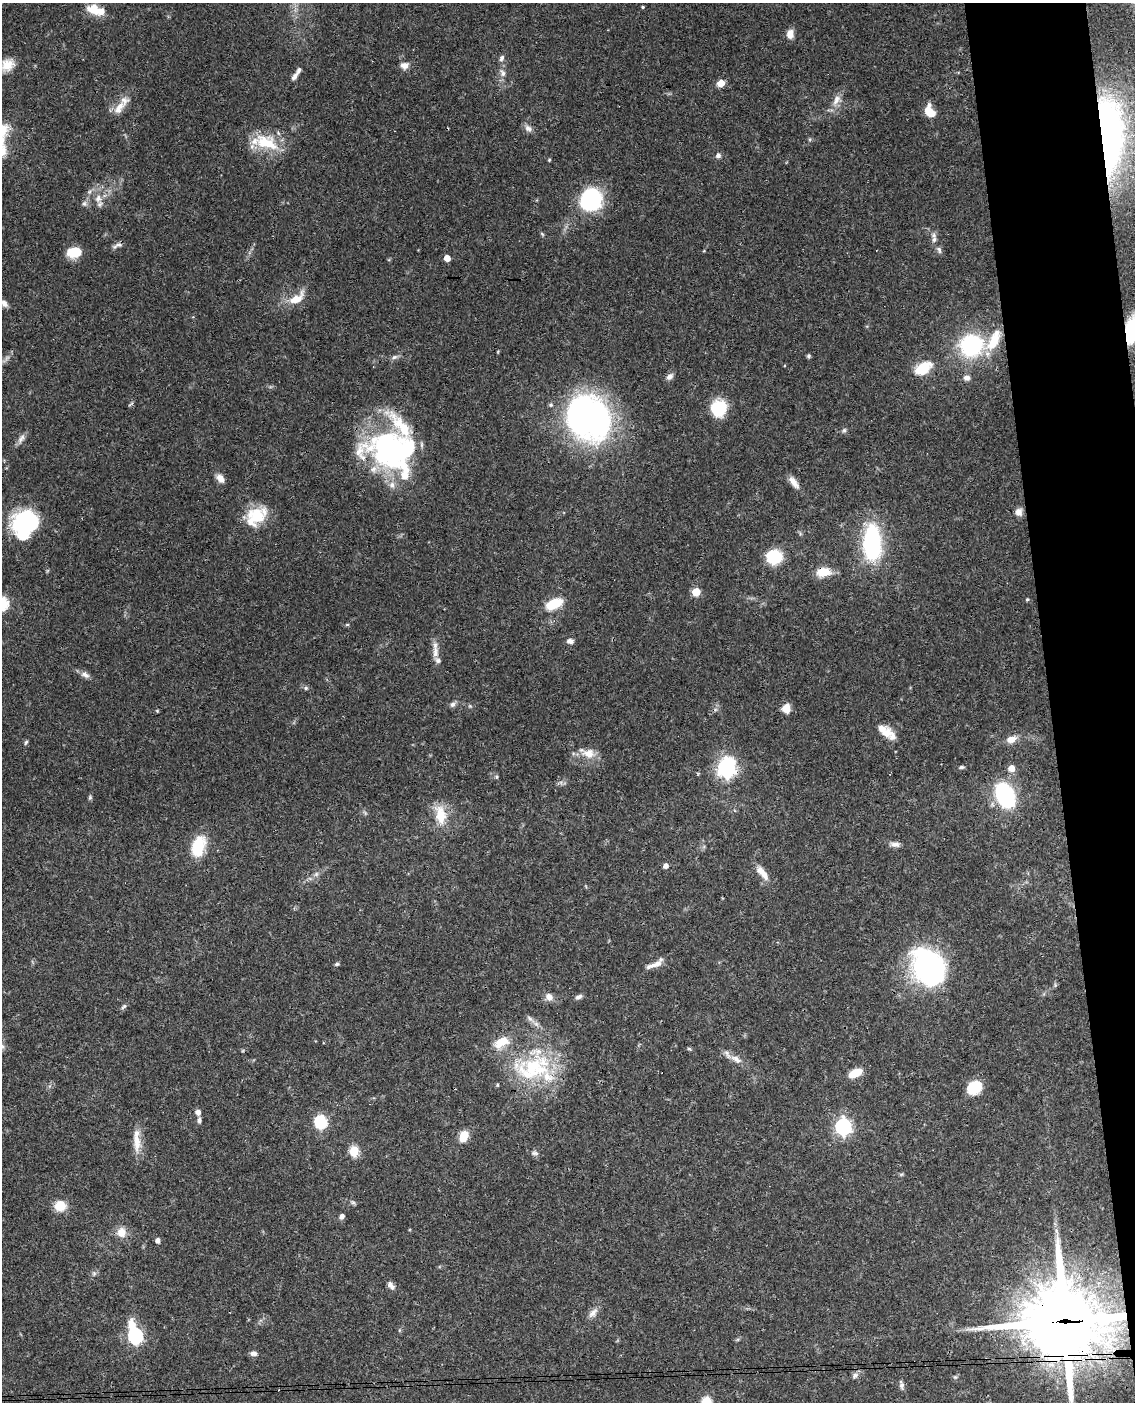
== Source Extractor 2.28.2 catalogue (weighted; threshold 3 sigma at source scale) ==
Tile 6 of 4 x 3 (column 2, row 2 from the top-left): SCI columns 1192-2324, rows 1642-3041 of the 4648 x 4580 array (HDU 1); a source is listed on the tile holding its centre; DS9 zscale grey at full resolution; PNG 1137 x 1404 px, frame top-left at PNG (2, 3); no overlay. Shown black and unused: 7% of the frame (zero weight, under 3 of 4 exposures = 6% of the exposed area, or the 3 px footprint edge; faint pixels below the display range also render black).
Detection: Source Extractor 2.28.2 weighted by HDU 2 'WHT'; one run over the whole footprint, this tile lists its part. Background 0.0901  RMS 0.0036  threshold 0.0161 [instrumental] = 3 sigma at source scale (4.5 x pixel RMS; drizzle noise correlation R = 1.50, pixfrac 1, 0.05/0.05 arcsec/px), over >= 5 px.
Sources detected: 134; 1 too faint to see at this stretch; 2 inside a brighter object's white glare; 1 cosmic-ray / hot-pixel residue — not listed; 15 inside a brighter listed object's ellipse — not listed separately; the other 115 listed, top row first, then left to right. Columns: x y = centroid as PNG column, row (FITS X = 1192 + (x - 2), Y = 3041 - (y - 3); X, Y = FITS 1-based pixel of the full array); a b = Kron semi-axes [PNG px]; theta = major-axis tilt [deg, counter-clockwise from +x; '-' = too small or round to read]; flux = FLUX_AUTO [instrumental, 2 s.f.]
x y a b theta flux
643 7 4 3 - 0.47
94 10 21 11 -20 6.3
790 34 9 7 81 3.4
502 58 8 6 65 1.1
7 65 16 13 43 4.8
404 65 11 9 -4 2.2
503 73 11 7 -65 1.8
294 76 11 6 53 1.5
721 83 8 7 - 3.1
836 100 18 9 60 3.4
124 101 21 12 67 3.8
929 112 13 9 -58 6.5
528 128 11 8 -46 1.8
1108 136 61 21 -90 180
266 143 35 18 -21 14
718 155 6 6 - 1.2
549 160 5 3 - 0.36
98 198 12 9 85 2.8
591 200 23 21 49 30
84 204 8 7 - 1.1
542 234 7 4 -45 0.51
934 240 10 6 72 1.4
119 245 10 7 1 1.3
939 250 10 5 -72 1
74 252 15 11 6 6.9
447 258 5 4 - 3.6
297 298 25 11 35 6.3
4 303 9 6 -56 1.6
1132 330 27 13 82 20
971 345 24 22 12 36
809 356 6 5 - 0.56
394 357 8 6 21 0.98
923 368 21 13 31 8.9
670 376 10 7 43 1.6
967 378 8 7 - 1.7
131 404 9 2 39 0.43
551 405 6 6 - 0.76
718 408 16 15 - 14
588 418 40 36 -45 130
844 430 7 5 62 0.74
21 438 15 7 57 1.8
388 449 46 37 -6 80
220 478 12 8 -51 2.4
794 482 18 7 -54 2.9
1019 512 10 9 - 2
257 516 22 21 - 13
26 522 26 24 26 33
872 543 29 14 -89 51
774 557 12 10 5 18
823 572 19 11 6 5.6
696 592 5 5 - 14
1027 599 4 4 - 0.38
2 604 6 6 - 41
554 604 15 8 23 11
347 625 6 3 18 0.38
570 641 8 6 -1 1.6
435 652 17 8 86 3.1
85 675 12 7 -31 1.8
306 688 6 5 - 0.72
452 704 8 6 57 1.1
470 706 5 5 - 0.45
786 708 9 8 - 3.9
157 711 5 4 - 0.39
886 733 15 12 -55 3.3
1011 739 13 8 19 3.1
26 742 7 4 72 0.64
589 753 18 13 -8 5
962 767 7 4 1 0.62
726 768 7 7 - 180
1011 768 5 5 - 4.8
1005 795 17 11 -65 52
90 797 7 5 64 0.6
440 815 28 15 -78 8.8
895 844 14 7 -8 1.7
198 846 18 11 74 15
666 866 5 4 - 1.8
762 873 24 9 -50 4.1
316 874 7 6 - 1
337 964 6 4 11 0.63
658 964 16 7 49 2.3
927 966 38 28 -61 76
549 997 11 9 -46 2.3
579 997 9 6 24 1.1
124 1006 9 5 41 0.8
530 1019 13 6 -41 1.7
2 1046 6 6 - 0.95
689 1049 6 4 -28 0.47
736 1059 19 9 -30 3.2
534 1067 55 40 14 39
855 1073 14 8 24 6.2
974 1088 13 10 40 13
198 1112 6 5 - 1.9
199 1120 7 5 90 0.97
320 1122 6 6 - 48
843 1127 7 6 - 110
464 1136 9 7 69 7.9
137 1142 29 10 -85 5.6
354 1151 6 5 - 22
535 1153 11 6 -10 1.1
901 1174 6 4 -17 0.48
353 1202 7 5 -21 0.73
60 1206 10 9 - 7.4
342 1216 5 5 - 1.5
121 1232 12 11 - 4.1
158 1240 5 4 - 1.6
94 1273 7 6 - 0.81
391 1285 11 6 -53 1.6
593 1313 16 8 48 2.3
1064 1321 30 27 -4 3100
135 1336 10 6 -72 77
253 1353 9 6 -3 1.3
855 1376 9 7 47 1.3
955 1377 6 6 - 0.65
901 1385 12 6 -80 1.2
706 1402 6 5 - 26
Overlapping masked pixels (flux is a lower limit): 4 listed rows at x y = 1108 136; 1132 330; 823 572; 1064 1321
Isophote crosses this tile's border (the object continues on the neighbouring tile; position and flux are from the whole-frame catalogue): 5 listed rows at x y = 1132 330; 2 604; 2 1046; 1064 1321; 706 1402